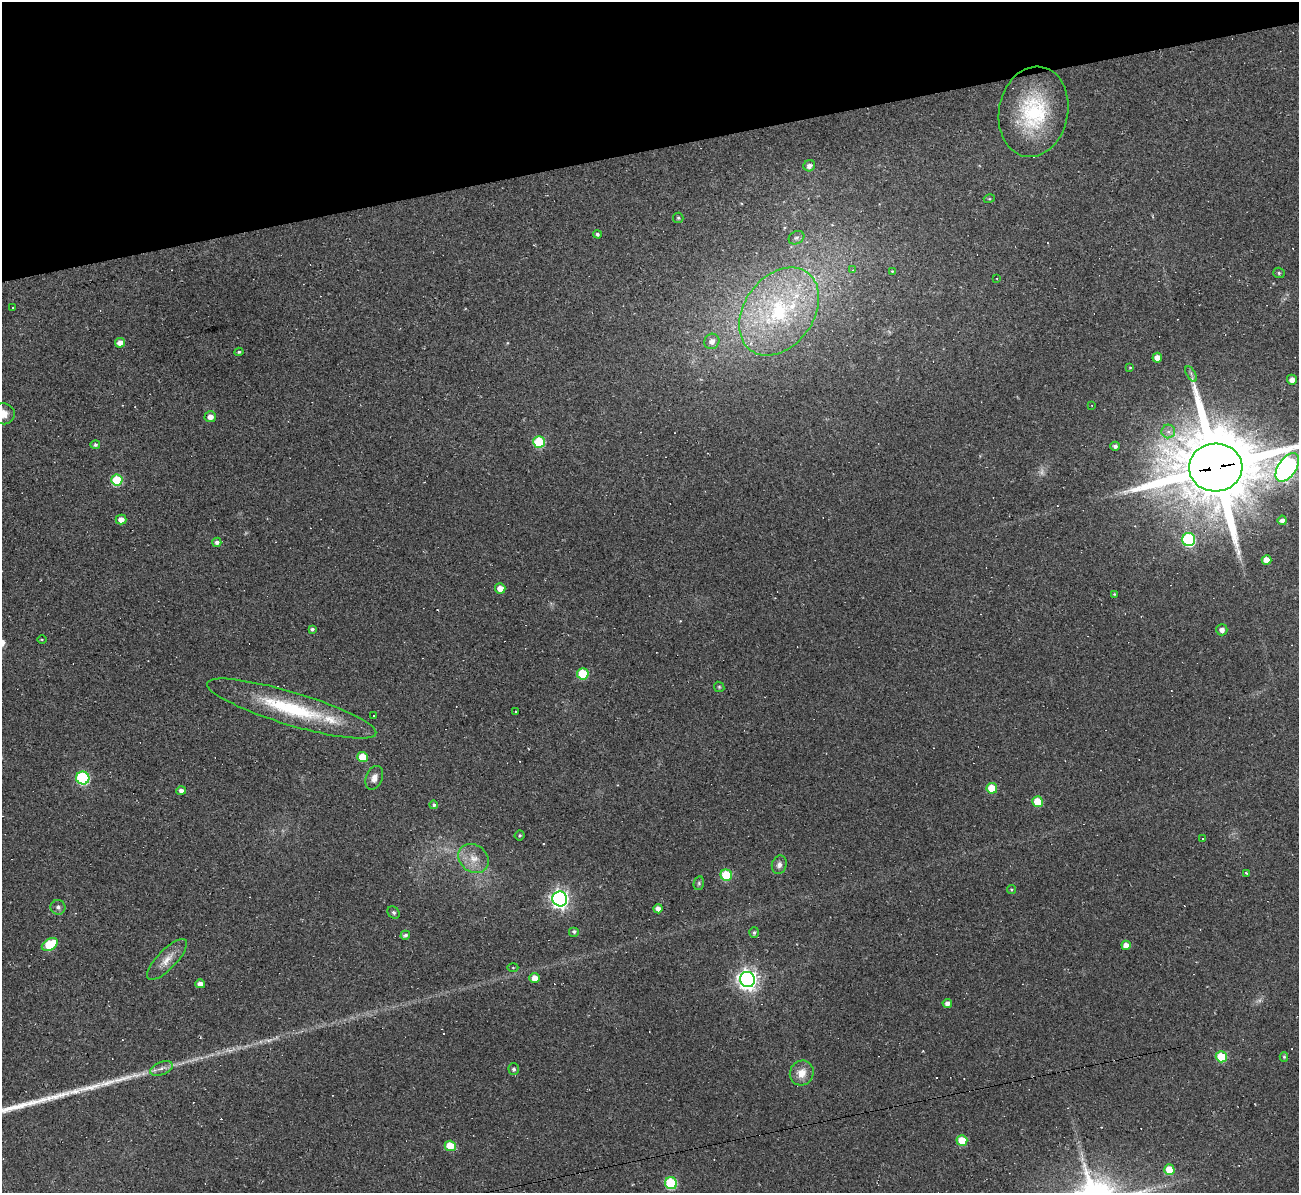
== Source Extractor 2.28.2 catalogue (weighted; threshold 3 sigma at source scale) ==
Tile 3 of 4 x 4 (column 3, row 1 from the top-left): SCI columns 2593-3889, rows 3715-4905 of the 5185 x 5166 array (HDU 1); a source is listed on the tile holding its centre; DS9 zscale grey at full resolution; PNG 1301 x 1195 px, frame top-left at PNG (2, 2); each listed source drawn as its Kron ellipse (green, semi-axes under 4 px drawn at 4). Shown black and unused: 13% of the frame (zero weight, under 2 of 3 exposures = <1% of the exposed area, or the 3 px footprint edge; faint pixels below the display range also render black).
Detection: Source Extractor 2.28.2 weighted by HDU 2 'WHT'; one run over the whole footprint, this tile lists its part. Background 0.105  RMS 0.013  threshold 0.0569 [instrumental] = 3 sigma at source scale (4.5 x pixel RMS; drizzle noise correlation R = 1.50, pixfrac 1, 0.05/0.05 arcsec/px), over >= 5 px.
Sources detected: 110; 2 too faint to see at this stretch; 20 cosmic-ray / hot-pixel residue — neither listed nor drawn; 5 inside a brighter listed object's ellipse — not listed separately; the other 83 listed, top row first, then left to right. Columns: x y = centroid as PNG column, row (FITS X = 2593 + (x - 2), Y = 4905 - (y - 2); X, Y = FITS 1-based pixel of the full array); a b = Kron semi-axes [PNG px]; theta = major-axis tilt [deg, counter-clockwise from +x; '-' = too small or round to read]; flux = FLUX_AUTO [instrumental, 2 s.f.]
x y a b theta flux
1033 112 45 34 78 120
809 166 6 5 - 5.8
989 199 5 3 - 1.3
678 218 5 5 - 1.8
597 234 4 4 - 2.7
796 238 8 6 29 2.9
853 270 4 4 - 1.6
892 271 4 3 - 1
1279 273 6 5 - 2.2
997 279 3 2 - 1.3
12 307 3 3 - 2.6
779 312 48 34 54 160
712 341 8 7 - 8.3
120 343 5 5 - 9.7
239 352 4 4 - 1.8
1157 358 5 4 - 9.5
1130 368 4 4 - 1.1
1191 374 9 3 -59 2.8
1292 380 5 5 - 8.1
1092 405 2 2 - 0.93
3 414 11 10 - 12
210 417 6 5 - 8.1
1168 431 7 7 - 6.3
539 442 6 6 - 70
95 445 5 4 - 2.4
1115 446 4 4 - 3.6
1216 467 27 24 4 18000
1287 467 16 9 55 690
117 480 6 5 - 55
121 520 5 5 - 8.5
1282 520 5 4 - 5.1
1189 540 6 6 - 140
217 542 4 4 - 4.3
1266 560 5 5 - 17
500 588 5 5 - 12
1114 594 4 4 - 1.2
312 629 4 3 - 2.6
1222 630 6 5 - 6.3
42 639 4 3 - 1.2
583 674 5 5 - 57
719 687 5 4 - 1.7
292 709 88 16 -17 110
516 712 3 3 - 2.1
373 716 3 2 - 1.5
363 757 5 5 - 25
83 778 6 6 - 140
374 778 12 8 69 8.3
992 788 5 5 - 29
181 791 5 4 - 4.5
1038 802 5 5 - 32
434 805 4 3 - 2.5
520 835 5 5 - 1.7
1203 838 3 2 - 1.2
474 858 16 13 -36 19
779 865 9 7 75 5.6
1246 873 4 3 - 0.95
726 875 6 5 - 58
699 883 7 5 77 2.3
1011 890 4 4 - 1.5
560 899 7 7 - 530
58 907 7 7 - 4.4
658 909 4 4 - 7.6
393 912 7 5 -45 2.6
574 932 5 4 - 2.9
754 932 5 5 - 2.5
405 935 5 4 - 3.7
50 944 9 5 29 55
1126 945 5 4 - 9.5
167 959 27 9 46 16
513 968 5 3 - 1.1
535 978 5 5 - 11
747 980 8 7 - 790
200 984 5 4 - 8.2
947 1003 4 4 - 5.6
1221 1057 5 5 - 49
1284 1057 5 4 - 1.8
161 1068 12 6 20 7.3
514 1069 5 5 - 2.8
802 1073 13 11 58 15
962 1140 5 5 - 28
450 1146 5 5 - 26
1169 1170 5 5 - 25
671 1183 6 6 - 94
Overlapping masked pixels (flux is a lower limit): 1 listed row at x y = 1216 467
Isophote crosses this tile's border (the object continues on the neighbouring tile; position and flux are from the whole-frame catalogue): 3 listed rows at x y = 3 414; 1216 467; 1287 467